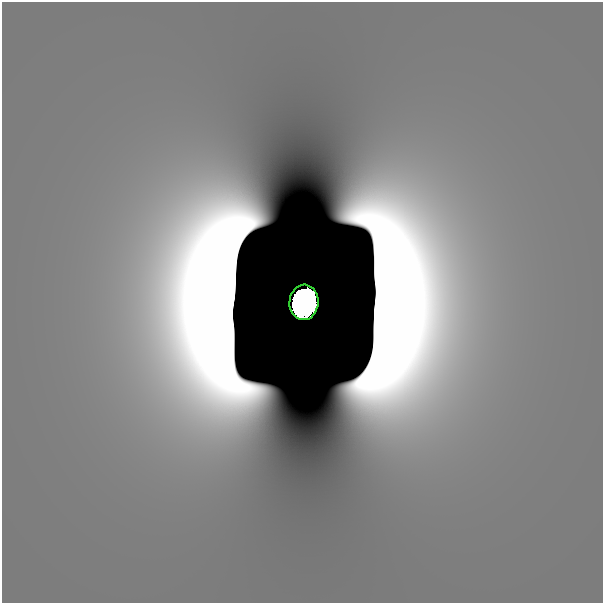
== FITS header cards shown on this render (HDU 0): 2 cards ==
NAXIS1  =                  601
NAXIS2  =                  601

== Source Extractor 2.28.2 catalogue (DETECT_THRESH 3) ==
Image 601 x 601 px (HDU 0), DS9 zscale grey, 1 PNG px = 1 image px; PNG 605 x 605 px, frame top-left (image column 1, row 601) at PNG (2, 2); each listed source drawn as its Kron ellipse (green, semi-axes under 4 px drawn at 4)
Background 1.48e-11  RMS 1.0e-11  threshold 3.04e-11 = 3 sigma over >= 5 px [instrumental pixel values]
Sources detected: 3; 2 with non-positive FLUX_AUTO (blend fragments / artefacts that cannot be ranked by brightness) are neither listed nor drawn; the other 1 listed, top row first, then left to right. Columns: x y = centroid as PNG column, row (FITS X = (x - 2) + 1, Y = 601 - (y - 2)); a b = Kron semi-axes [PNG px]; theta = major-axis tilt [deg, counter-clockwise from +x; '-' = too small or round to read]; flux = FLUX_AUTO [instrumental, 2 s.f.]
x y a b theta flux
304 302 17 14 85 22
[2 non-positive-flux detections neither listed nor drawn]